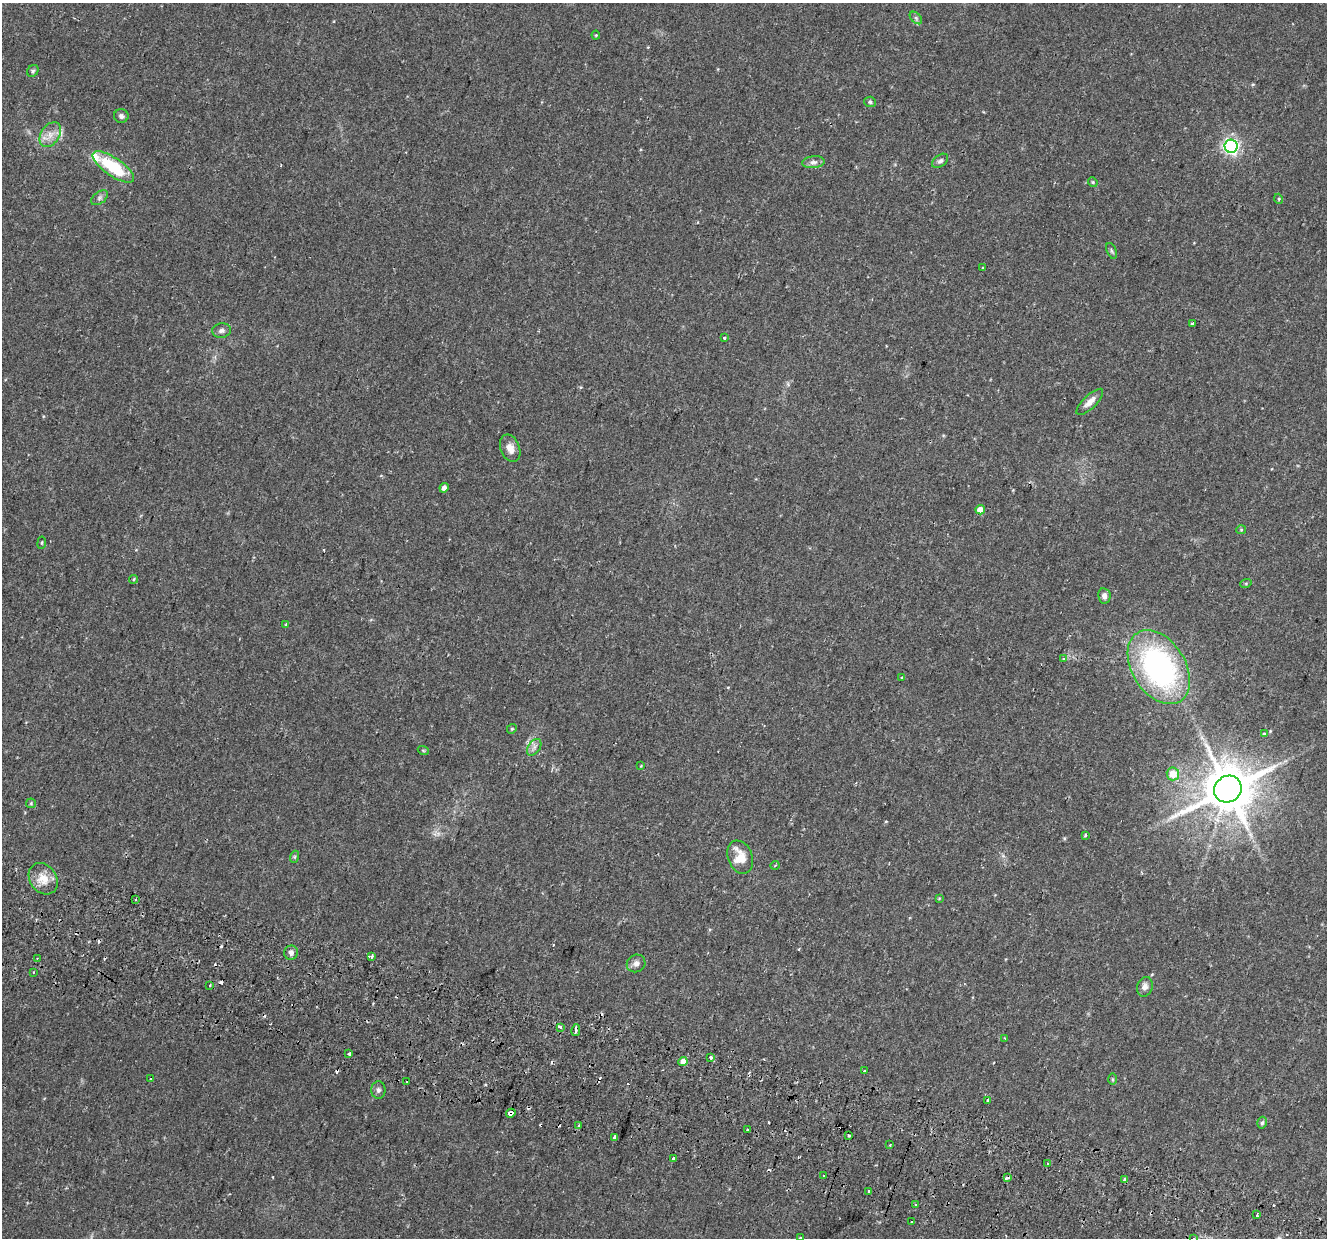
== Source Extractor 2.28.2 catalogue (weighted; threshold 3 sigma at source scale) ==
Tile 6 of 4 x 4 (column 2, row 2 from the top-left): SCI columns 1402-2726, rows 2826-4061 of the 5443 x 5590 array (HDU 1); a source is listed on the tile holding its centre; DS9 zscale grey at full resolution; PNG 1329 x 1240 px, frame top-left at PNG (2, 3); each listed source drawn as its Kron ellipse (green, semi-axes under 4 px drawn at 4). Shown black and unused: <1% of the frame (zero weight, under 2 of 3 exposures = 5% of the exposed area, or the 3 px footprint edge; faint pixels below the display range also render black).
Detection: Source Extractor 2.28.2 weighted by HDU 2 'WHT'; one run over the whole footprint, this tile lists its part. Background 0.0371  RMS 0.0039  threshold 0.0178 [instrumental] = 3 sigma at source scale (4.5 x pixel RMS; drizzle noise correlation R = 1.50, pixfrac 1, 0.0396/0.0396 arcsec/px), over >= 5 px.
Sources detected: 108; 1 inside a brighter object's white glare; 22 cosmic-ray / hot-pixel residue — neither listed nor drawn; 2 inside a brighter listed object's ellipse — not listed separately; the other 83 listed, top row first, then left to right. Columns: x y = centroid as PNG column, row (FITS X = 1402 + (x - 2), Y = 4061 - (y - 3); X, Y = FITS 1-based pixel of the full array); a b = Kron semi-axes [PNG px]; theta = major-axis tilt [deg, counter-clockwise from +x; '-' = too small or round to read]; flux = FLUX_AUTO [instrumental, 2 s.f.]
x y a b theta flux
916 18 7 4 -46 0.85
596 35 4 4 - 0.4
33 71 6 5 - 0.69
870 102 6 5 - 0.71
121 116 7 7 - 1.2
50 135 14 9 56 3.7
1231 146 6 6 - 120
940 161 9 5 37 1.1
813 162 11 6 5 1.5
113 167 24 9 -35 20
1093 182 5 4 - 0.53
99 198 9 6 38 1.2
1279 199 5 3 - 0.4
1112 251 8 4 -67 0.74
983 267 2 2 - 0.42
1192 323 4 3 - 0.67
222 331 9 7 8 1.4
724 338 3 3 - 0.58
1090 402 17 6 44 3
510 448 14 9 -69 3.2
444 488 5 4 - 2
980 510 5 4 - 4.3
1241 530 5 4 - 0.45
42 543 6 3 81 0.4
134 579 4 4 - 0.58
1246 583 6 3 19 0.47
1104 596 7 6 - 1.9
286 625 4 3 - 0.55
1063 658 4 3 - 1
1159 667 40 26 -58 85
902 677 4 2 - 0.33
512 729 5 4 - 0.46
1264 734 4 4 - 0.47
534 747 9 6 55 1.3
423 750 5 3 - 0.38
641 766 3 3 - 0.29
1173 774 6 6 - 5.8
1228 789 14 13 - 2000
31 803 5 5 - 0.49
1085 835 3 3 - 1.2
294 857 6 4 71 0.55
740 857 17 12 -69 7.6
775 865 4 3 - 0.36
43 879 17 13 -54 5.6
939 898 4 3 - 0.35
135 900 3 2 - 0.35
291 953 7 7 - 1.3
371 957 4 3 - 0.78
37 958 3 3 - 0.48
636 963 9 8 - 1.8
34 972 3 2 - 0.63
210 985 4 2 - 0.35
1145 987 10 7 71 1.9
560 1027 3 3 - 6.6
576 1030 6 3 81 4.1
1004 1038 3 3 - 0.3
349 1054 3 2 - 0.73
710 1057 4 3 - 0.85
683 1062 4 4 - 3.6
864 1070 3 2 - 0.87
151 1079 3 3 - 1.1
1113 1079 6 4 -89 0.46
407 1082 3 2 - 0.75
378 1090 9 7 -90 1.2
988 1100 4 3 - 3.1
511 1113 5 4 - 15
1262 1123 6 4 74 0.75
579 1126 4 3 - 0.5
748 1130 3 2 - 0.74
849 1135 3 3 - 1.5
614 1137 3 3 - 6.9
890 1145 3 2 - 0.81
674 1159 4 3 - 3.7
1048 1163 3 3 - 0.45
823 1176 3 3 - 1.2
1007 1177 4 3 - 2.4
1125 1179 3 3 - 2.1
869 1191 3 3 - 2.9
915 1204 3 3 - 0.48
1257 1215 4 3 - 1.2
912 1222 3 2 - 0.77
800 1238 4 3 - 0.8
1194 1238 3 2 - 0.34
Overlapping masked pixels (flux is a lower limit): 3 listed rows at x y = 576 1030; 511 1113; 1007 1177
Isophote crosses this tile's border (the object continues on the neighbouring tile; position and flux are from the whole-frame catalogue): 2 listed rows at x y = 800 1238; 1194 1238